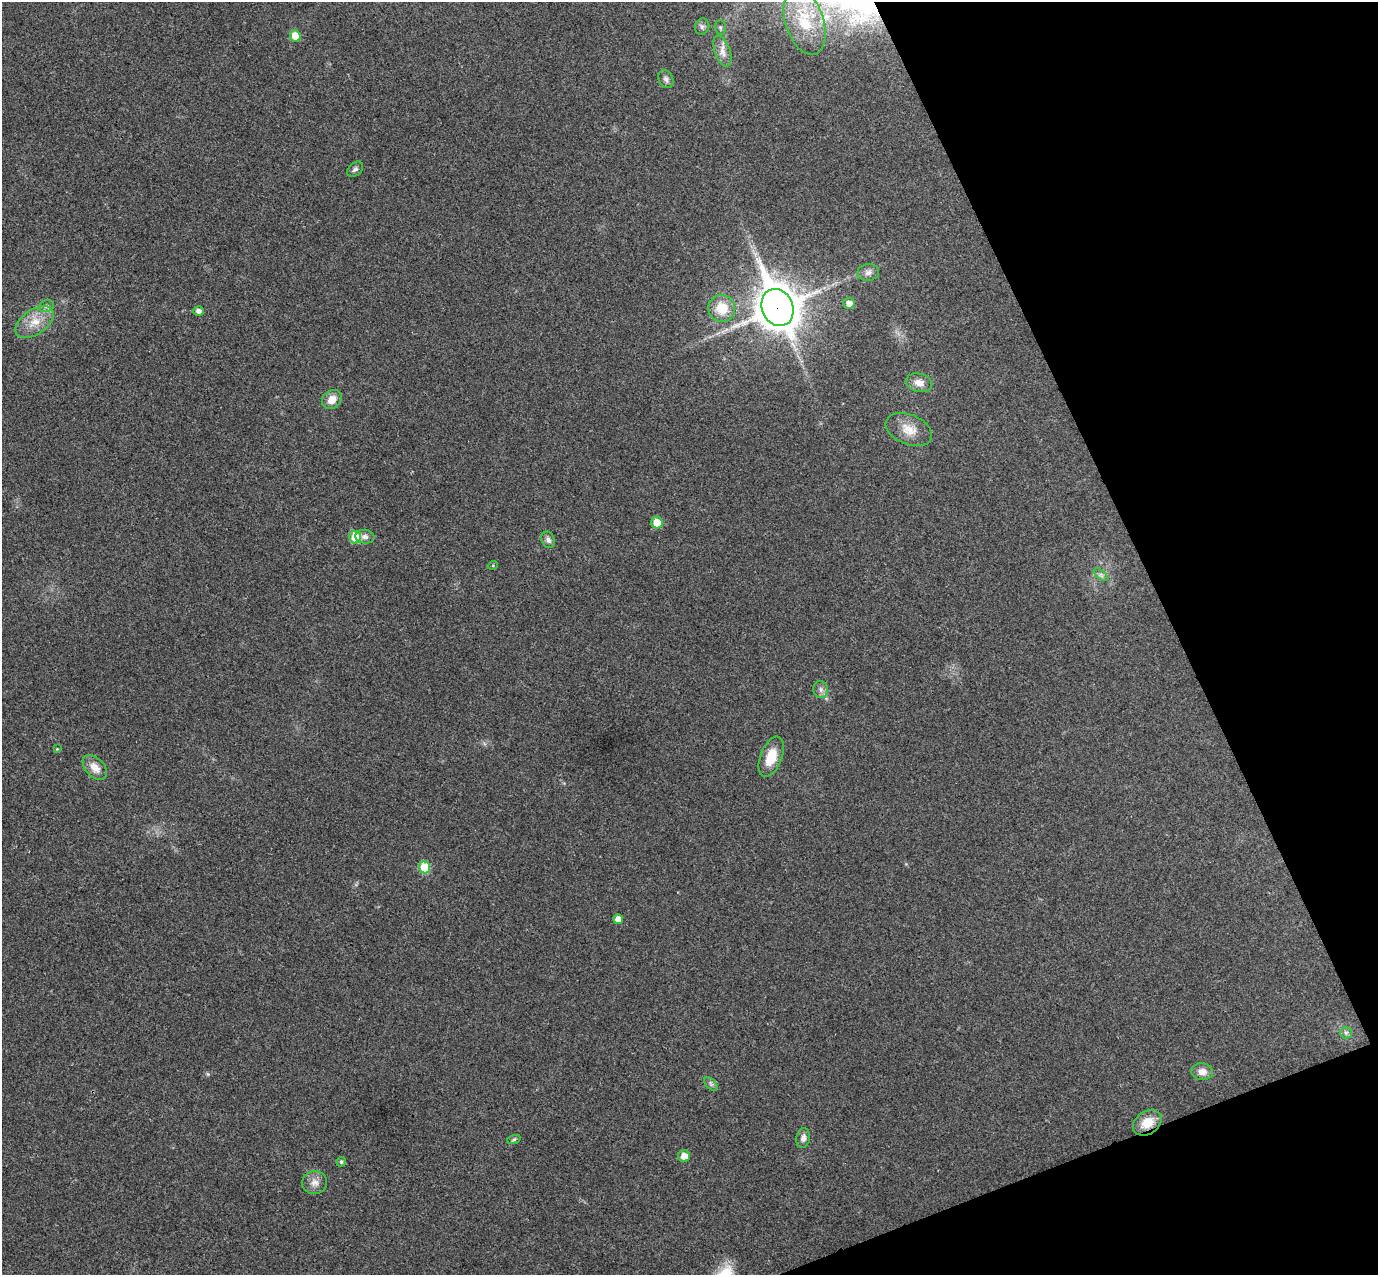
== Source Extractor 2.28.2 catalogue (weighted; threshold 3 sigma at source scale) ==
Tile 12 of 4 x 4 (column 4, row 3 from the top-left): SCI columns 4183-5558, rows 1451-2723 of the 5615 x 5574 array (HDU 1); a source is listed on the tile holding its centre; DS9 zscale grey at full resolution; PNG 1380 x 1277 px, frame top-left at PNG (2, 2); each listed source drawn as its Kron ellipse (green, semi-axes under 4 px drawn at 4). Shown black and unused: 19% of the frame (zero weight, under 3 of 4 exposures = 6% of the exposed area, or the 3 px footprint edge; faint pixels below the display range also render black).
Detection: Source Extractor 2.28.2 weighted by HDU 2 'WHT'; one run over the whole footprint, this tile lists its part. Background 0.0328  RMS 0.0049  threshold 0.0219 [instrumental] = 3 sigma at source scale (4.5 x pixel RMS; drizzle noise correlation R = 1.50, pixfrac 1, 0.05/0.05 arcsec/px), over >= 5 px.
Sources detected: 38; all 38 listed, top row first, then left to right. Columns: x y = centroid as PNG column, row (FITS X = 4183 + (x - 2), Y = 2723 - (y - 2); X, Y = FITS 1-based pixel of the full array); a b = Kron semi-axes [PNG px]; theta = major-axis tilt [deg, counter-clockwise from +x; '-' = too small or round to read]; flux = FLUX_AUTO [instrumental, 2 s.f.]
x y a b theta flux
805 22 34 19 -72 23
702 27 8 7 - 1.5
720 27 7 5 -89 0.98
295 36 5 5 - 9.2
722 51 16 7 -70 3.8
666 79 9 7 -61 1.7
355 169 9 6 42 1.4
868 273 11 8 6 2.5
849 303 6 5 - 3.5
46 306 8 6 19 1.2
777 307 19 15 -67 1400
722 308 14 13 - 11
198 311 5 4 - 2.1
34 322 21 12 35 8.7
919 383 13 9 -14 4.3
332 400 10 9 - 5.1
909 430 24 15 -22 8.1
657 523 6 5 - 8.5
355 537 6 6 - 12
365 537 9 7 -7 2
548 540 8 6 -64 1.9
493 565 5 3 - 0.42
1101 575 8 4 -37 1.3
821 689 8 7 - 1.9
57 749 4 4 - 0.47
771 757 21 10 69 11
95 767 14 9 -47 5.3
425 867 6 5 - 19
618 919 5 5 - 3.9
1346 1033 6 5 - 1
1202 1072 11 8 -4 3.7
711 1084 8 5 -45 1.2
1147 1123 15 11 36 7.8
803 1138 10 6 79 2.4
514 1139 7 4 20 0.78
684 1156 6 6 - 4.9
341 1162 5 4 - 0.93
315 1183 12 11 - 3.7
Overlapping masked pixels (flux is a lower limit): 2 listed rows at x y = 777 307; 1147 1123
Isophote crosses this tile's border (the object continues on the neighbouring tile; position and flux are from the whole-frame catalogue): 1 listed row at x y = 805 22